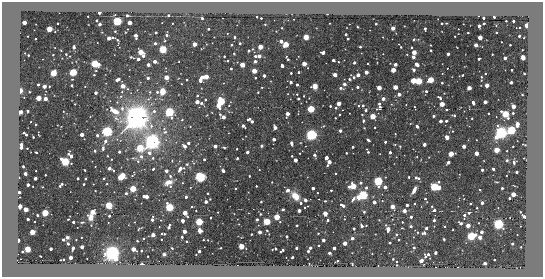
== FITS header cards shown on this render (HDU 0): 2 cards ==
NAXIS1  =                  541 / length of data axis 1
NAXIS2  =                  275 / length of data axis 2

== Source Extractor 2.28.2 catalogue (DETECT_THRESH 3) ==
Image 541 x 275 px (HDU 0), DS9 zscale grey, 1 PNG px = 1 image px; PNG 545 x 279 px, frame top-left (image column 1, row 275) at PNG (2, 2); no overlay
Background -326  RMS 220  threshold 653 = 3 sigma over >= 5 px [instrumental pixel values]
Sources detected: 496; all 496 listed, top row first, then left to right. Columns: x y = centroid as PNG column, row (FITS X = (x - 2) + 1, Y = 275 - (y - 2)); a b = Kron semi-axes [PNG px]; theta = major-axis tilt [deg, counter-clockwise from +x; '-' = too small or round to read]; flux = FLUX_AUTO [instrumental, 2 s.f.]
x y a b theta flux
99 13 3 3 - 1.1e+05
127 15 3 3 - 6.5e+04
168 15 3 2 - 3.0e+04
257 17 3 2 - 1.4e+04
494 17 3 2 - 1.7e+04
202 18 3 3 - 4.9e+04
261 18 3 3 - 2.1e+04
483 18 3 3 - 5.0e+04
96 21 3 3 - 3.1e+04
117 21 3 3 - 7.8e+06
506 21 2 2 - 9.8e+03
513 21 3 3 - 5.6e+04
24 22 3 3 - 4.1e+05
57 23 2 2 - 1.3e+04
129 23 3 3 - 4.6e+05
172 23 2 2 - 1.2e+04
329 23 2 2 - 9.6e+03
442 23 3 2 - 2.3e+04
484 23 3 2 - 2.1e+04
99 24 3 3 - 1.4e+05
265 24 2 2 - 1.1e+04
376 24 3 3 - 2.6e+04
527 25 3 3 - 8.6e+05
479 26 3 3 - 1.3e+05
357 27 3 2 - 1.1e+04
282 28 2 2 - 1.3e+04
393 28 3 3 - 3.2e+05
425 28 3 3 - 4.1e+04
49 29 3 3 - 1.5e+06
208 29 3 3 - 4.3e+04
115 31 3 3 - 1.4e+04
276 31 2 2 - 8.5e+03
156 32 3 3 - 4.2e+04
496 32 3 2 - 2.5e+04
468 33 2 2 - 1.5e+04
346 34 3 3 - 5.0e+04
166 35 3 3 - 3.5e+04
136 36 4 3 - 1.7e+05
519 36 3 3 - 4.3e+04
234 37 3 3 - 3.2e+04
306 37 3 3 - 1.5e+06
383 37 2 2 - 8.3e+03
480 37 3 3 - 7.1e+05
109 38 3 3 - 2.7e+05
112 38 3 3 - 3.3e+04
35 39 3 2 - 1.9e+04
348 39 3 3 - 3.2e+04
414 39 3 2 - 1.2e+04
117 40 5 2 - 2.1e+04
281 41 3 3 - 1.8e+05
155 43 3 3 - 7.6e+04
240 43 3 3 - 3.4e+04
194 44 3 3 - 5.0e+05
286 44 3 3 - 1.8e+06
231 45 3 3 - 3.0e+04
476 45 3 3 - 2.7e+05
510 45 2 2 - 1.1e+04
74 47 4 3 - 1.0e+05
260 47 3 3 - 7.7e+05
360 47 3 3 - 2.9e+04
400 47 5 3 - 2.6e+04
411 47 3 3 - 2.6e+04
163 49 3 3 - 3.9e+06
249 51 3 3 - 3.7e+04
141 52 3 3 - 1.3e+06
323 52 4 3 - 1.1e+05
414 52 3 3 - 6.0e+05
66 54 3 2 - 1.3e+04
234 54 3 2 - 1.2e+04
407 54 3 3 - 1.2e+04
448 54 3 3 - 1.3e+05
492 54 2 2 - 9.1e+03
28 55 3 3 - 2.4e+04
53 55 3 2 - 1.7e+04
70 56 2 2 - 8.0e+03
143 56 3 3 - 8.2e+04
224 56 3 2 - 1.3e+04
255 56 3 3 - 5.2e+04
259 56 3 3 - 1.9e+05
131 57 5 2 - 2.3e+04
413 57 3 3 - 1.4e+05
523 57 4 4 - 1.1e+05
505 58 3 3 - 1.5e+05
138 59 3 3 - 1.7e+05
288 59 5 3 - 4.3e+04
479 59 3 3 - 5.0e+04
333 60 3 3 - 9.7e+04
155 61 3 3 - 1.6e+05
227 61 3 2 - 2.3e+04
255 61 3 3 - 1.1e+05
179 62 2 2 - 1.0e+04
338 62 3 2 - 1.4e+04
354 62 3 3 - 7.0e+04
95 64 4 3 - 4.4e+06
304 64 3 3 - 4.9e+05
395 64 4 3 - 4.6e+04
416 64 4 3 - 1.4e+05
148 65 3 3 - 1.5e+05
242 65 3 3 - 7.4e+05
282 65 4 3 - 7.7e+04
231 68 3 3 - 3.1e+04
393 70 3 3 - 7.0e+05
414 70 4 4 - 4.1e+04
512 70 3 2 - 1.4e+04
254 71 3 3 - 7.6e+05
73 72 3 3 - 3.4e+06
298 72 3 3 - 3.3e+04
366 72 3 3 - 2.7e+05
53 73 3 3 - 2.1e+06
291 73 3 3 - 3.3e+04
485 73 2 2 - 1.0e+04
442 74 2 2 - 7.7e+03
94 75 3 3 - 1.6e+04
335 75 3 3 - 3.5e+05
358 75 3 3 - 2.1e+05
462 75 3 2 - 1.9e+04
264 76 3 3 - 1.1e+05
166 77 3 3 - 5.8e+05
202 77 3 3 - 2.1e+05
206 77 3 3 - 7.9e+05
354 77 3 3 - 3.7e+04
481 77 2 2 - 1.1e+04
148 78 3 3 - 8.9e+04
255 78 3 3 - 2.6e+04
118 79 5 3 - 1.6e+05
349 79 6 4 70 3.4e+04
187 80 3 3 - 2.2e+04
200 80 3 3 - 2.4e+05
413 80 3 3 - 1.3e+06
431 80 3 3 - 1.8e+06
418 81 5 4 - 2.4e+05
291 82 3 3 - 9.6e+04
511 82 3 3 - 8.9e+04
442 83 3 3 - 2.7e+04
38 84 3 3 - 5.5e+04
181 84 2 2 - 1.0e+04
344 84 3 3 - 1.5e+05
72 85 3 3 - 3.4e+04
297 85 3 3 - 5.0e+04
487 85 3 3 - 4.3e+05
44 86 3 3 - 3.1e+05
49 86 3 2 - 1.4e+04
123 86 3 3 - 5.7e+05
315 86 5 5 - 1.2e+05
262 87 2 2 - 1.3e+04
357 87 3 3 - 6.7e+04
395 87 3 3 - 5.9e+05
340 88 3 3 - 5.9e+04
379 88 3 3 - 6.1e+05
469 88 3 3 - 5.4e+05
128 89 4 3 - 1.4e+04
20 90 5 4 - 8.0e+04
162 91 6 5 - 1.9e+05
426 91 3 3 - 4.8e+04
29 92 3 2 - 1.8e+04
122 92 4 4 - 1.5e+04
150 92 4 4 - 2.3e+04
157 92 3 3 - 3.5e+04
258 92 3 3 - 1.5e+04
95 93 3 3 - 1.3e+05
297 94 3 3 - 1.7e+04
399 94 3 3 - 2.1e+05
522 95 2 2 - 1.5e+04
121 96 5 5 - 2.4e+04
197 96 4 4 - 1.5e+04
24 97 2 2 - 9.2e+03
38 98 3 3 - 1.0e+06
440 98 4 3 - 4.8e+04
45 99 3 3 - 2.9e+05
298 99 3 3 - 5.5e+04
383 99 3 3 - 1.6e+05
205 100 4 3 - 2.4e+04
221 101 3 3 - 4.5e+06
197 102 3 3 - 4.0e+05
485 102 3 3 - 2.1e+05
201 103 3 3 - 5.6e+04
338 103 3 3 - 5.3e+05
473 103 4 3 - 1.4e+05
75 104 2 2 - 1.1e+04
379 104 3 3 - 5.3e+04
442 104 3 3 - 8.4e+05
218 105 4 3 - 8.1e+05
229 105 2 2 - 1.3e+04
363 105 3 3 - 4.5e+04
330 106 3 3 - 2.4e+04
358 106 4 3 - 1.6e+04
513 106 3 3 - 4.3e+05
380 107 5 3 - 1.2e+05
414 107 3 2 - 1.5e+04
122 108 7 5 -89 5.6e+04
336 108 4 3 - 1.8e+04
311 109 3 3 - 4.0e+06
446 109 3 3 - 3.6e+04
366 110 3 3 - 4.8e+04
28 111 3 3 - 4.7e+04
114 111 10 5 -31 1.8e+05
21 112 3 3 - 2.3e+05
169 112 4 3 - 6.8e+06
488 113 3 2 - 1.6e+04
513 113 3 3 - 1.9e+04
220 114 3 3 - 1.7e+04
287 114 3 3 - 2.7e+05
340 114 3 2 - 1.4e+04
505 114 4 3 - 3.3e+06
207 115 4 2 - 8.9e+03
362 115 2 2 - 1.4e+04
454 115 4 3 - 3.0e+04
373 116 3 3 - 1.3e+06
433 116 3 3 - 5.5e+04
137 117 8 7 - 2.2e+07
223 117 4 3 - 7.2e+04
335 118 3 2 - 1.4e+04
472 118 3 2 - 1.7e+04
182 120 4 4 - 1.7e+04
363 120 3 3 - 3.2e+04
251 121 7 3 -34 1.3e+05
440 121 3 3 - 1.5e+05
446 121 3 3 - 5.3e+04
36 124 3 2 - 1.9e+04
517 124 5 3 - 2.6e+05
190 126 4 2 - 9.5e+03
243 126 3 3 - 1.1e+05
323 126 4 2 - 1.2e+04
417 126 3 3 - 5.7e+04
275 127 3 3 - 2.5e+05
375 127 3 3 - 2.3e+04
511 130 3 3 - 6.6e+06
107 131 4 4 - 8.0e+06
340 131 3 3 - 1.3e+05
452 131 4 4 - 1.6e+04
165 132 8 7 - 6.1e+04
501 133 4 4 - 8.7e+06
25 134 6 3 -44 8.0e+04
82 134 3 3 - 3.3e+05
395 134 3 2 - 1.3e+04
97 135 3 3 - 6.5e+04
311 135 4 4 - 6.6e+06
33 137 3 3 - 2.3e+04
447 137 3 3 - 3.7e+05
274 139 3 3 - 1.4e+05
368 140 4 3 - 3.3e+04
105 141 3 3 - 6.9e+04
152 142 5 5 - 1.1e+07
385 142 3 3 - 4.6e+04
188 143 3 3 - 7.9e+04
291 143 4 3 - 4.3e+04
395 144 3 2 - 9.9e+03
424 144 3 3 - 2.1e+05
524 145 4 2 - 1.4e+04
21 146 6 3 89 3.0e+05
184 146 4 3 - 5.8e+04
215 146 3 3 - 7.0e+04
262 146 3 3 - 2.6e+04
400 146 3 2 - 1.1e+04
464 146 3 3 - 2.2e+05
224 147 3 3 - 2.2e+04
353 147 3 3 - 4.3e+04
27 148 3 2 - 1.4e+04
103 148 6 4 88 3.0e+04
140 148 3 3 - 3.5e+06
237 149 3 2 - 1.7e+04
496 150 3 3 - 1.3e+06
95 151 3 3 - 3.2e+04
507 151 2 2 - 1.0e+04
36 152 3 2 - 3.8e+04
119 152 3 3 - 4.9e+04
247 152 3 3 - 1.3e+05
368 152 4 2 - 3.1e+04
390 152 3 3 - 9.3e+04
346 153 3 3 - 1.9e+04
476 153 3 3 - 4.4e+05
451 154 3 3 - 1.2e+06
314 155 3 3 - 4.8e+04
71 156 5 3 - 1.3e+05
107 156 2 2 - 1.1e+04
141 156 4 4 - 5.3e+04
292 156 3 2 - 1.8e+04
133 158 4 4 - 1.6e+04
153 158 4 3 - 2.7e+04
237 158 3 3 - 1.9e+04
326 158 3 3 - 2.3e+05
111 159 3 2 - 1.4e+04
204 159 3 3 - 4.7e+04
295 160 3 3 - 2.6e+05
507 160 3 3 - 5.4e+04
138 161 5 5 - 2.8e+04
172 161 4 4 - 1.2e+04
65 162 4 3 - 6.2e+06
329 162 4 3 - 3.8e+05
448 162 3 3 - 1.5e+05
514 162 3 3 - 2.3e+04
187 164 5 5 - 2.0e+04
23 166 3 3 - 2.6e+04
95 166 2 2 - 8.9e+03
109 168 3 3 - 1.6e+05
180 168 5 3 - 1.5e+05
153 169 3 3 - 2.6e+04
493 169 3 3 - 6.1e+04
85 170 3 2 - 1.4e+04
113 170 3 2 - 1.6e+04
482 170 3 3 - 8.2e+04
36 171 2 2 - 9.7e+03
166 171 3 3 - 1.4e+05
223 171 3 3 - 1.1e+05
516 172 3 3 - 7.7e+04
336 173 3 2 - 2.4e+04
25 174 3 3 - 1.9e+05
198 174 5 4 - 1.3e+05
45 175 3 2 - 1.8e+04
133 175 5 2 - 1.9e+04
121 176 6 3 45 2.5e+06
170 176 4 4 - 2.3e+04
249 176 3 3 - 2.1e+04
201 177 8 6 46 2.6e+05
409 177 3 2 - 1.8e+04
19 178 4 3 - 1.2e+04
35 178 3 3 - 1.7e+05
78 178 3 3 - 5.6e+04
85 178 3 3 - 3.5e+04
104 178 3 3 - 2.3e+04
417 178 6 3 -14 7.4e+04
378 181 3 3 - 7.5e+06
168 182 7 5 22 1.3e+05
272 182 2 2 - 9.0e+03
361 183 3 3 - 5.6e+04
61 184 5 3 - 4.3e+04
84 184 3 3 - 2.8e+04
93 184 2 2 - 7.6e+03
28 185 3 3 - 1.4e+05
170 186 4 3 - 1.9e+04
256 186 3 3 - 1.9e+04
353 186 4 3 - 1.6e+06
42 187 2 2 - 8.5e+03
385 187 3 3 - 1.8e+05
434 187 3 3 - 5.5e+06
438 187 4 3 - 7.4e+05
313 188 3 3 - 1.1e+05
366 188 3 3 - 4.5e+04
502 188 3 3 - 5.2e+04
133 189 3 3 - 2.4e+06
288 190 3 3 - 1.3e+05
331 190 3 3 - 2.6e+04
414 190 7 3 61 1.1e+05
480 190 2 2 - 1.1e+04
95 191 2 2 - 1.3e+04
19 192 3 3 - 1.1e+05
126 193 3 3 - 2.5e+04
208 193 3 2 - 2.6e+04
513 194 4 4 - 9.3e+04
363 195 4 3 - 8.8e+06
146 196 5 3 - 2.1e+05
295 196 6 4 -45 2.9e+05
186 197 3 3 - 6.2e+04
509 198 3 3 - 4.2e+04
210 199 3 3 - 1.3e+04
425 199 5 3 - 3.7e+04
305 200 5 4 - 3.2e+04
325 201 3 2 - 1.1e+04
206 202 3 3 - 1.6e+05
261 202 3 2 - 2.1e+04
374 202 3 3 - 1.7e+05
301 203 3 3 - 4.3e+04
414 203 3 2 - 1.8e+04
482 203 3 3 - 1.4e+05
470 204 3 2 - 1.7e+04
108 205 3 3 - 3.2e+06
342 205 5 3 - 1.0e+05
407 205 3 3 - 9.0e+04
20 206 4 3 - 8.2e+04
192 206 3 2 - 1.4e+04
432 206 3 3 - 1.8e+04
169 207 3 3 - 4.7e+06
305 207 4 3 - 2.6e+04
392 207 3 3 - 5.4e+05
26 209 3 3 - 8.6e+05
283 209 3 3 - 2.9e+04
434 210 3 3 - 7.6e+04
196 211 2 2 - 7.9e+03
299 211 3 3 - 2.2e+05
404 211 3 3 - 2.9e+05
92 212 3 3 - 8.1e+05
218 212 3 2 - 9.2e+03
364 212 3 3 - 3.3e+04
520 212 3 2 - 1.4e+04
45 213 3 3 - 3.5e+06
185 213 4 3 - 5.6e+05
325 213 3 3 - 5.5e+05
469 213 3 3 - 6.1e+04
260 214 3 3 - 1.9e+04
37 215 3 3 - 3.0e+04
464 215 5 3 - 6.9e+04
109 216 3 3 - 3.7e+04
524 216 4 3 - 8.2e+04
91 217 5 4 - 1.2e+05
277 217 3 3 - 1.8e+06
411 217 3 3 - 6.7e+04
211 218 3 2 - 1.4e+04
28 219 3 3 - 7.6e+04
152 219 4 3 - 1.1e+05
257 219 3 3 - 8.1e+04
344 219 3 3 - 1.1e+04
328 220 3 3 - 2.3e+04
434 220 3 3 - 6.2e+04
182 221 3 3 - 2.0e+05
73 222 3 3 - 6.9e+04
199 222 3 3 - 4.1e+06
267 222 3 3 - 3.0e+06
280 222 3 2 - 1.3e+04
402 222 2 2 - 1.3e+04
108 223 2 2 - 1.1e+04
460 223 4 3 - 3.5e+04
478 223 2 2 - 1.2e+04
498 224 4 4 - 6.5e+06
297 225 3 2 - 1.3e+04
366 225 3 2 - 1.7e+04
468 225 3 3 - 4.5e+05
362 226 3 3 - 7.7e+04
411 226 3 3 - 6.6e+04
434 226 2 2 - 7.1e+03
445 226 2 2 - 9.6e+03
169 227 5 3 - 1.2e+05
426 228 3 3 - 7.6e+04
139 229 4 2 - 1.4e+04
354 229 3 3 - 6.8e+04
388 229 5 3 - 1.6e+05
184 231 3 3 - 3.5e+05
200 231 4 4 - 8.3e+04
267 231 3 3 - 1.4e+04
32 232 3 3 - 1.0e+06
259 232 3 3 - 2.1e+05
482 232 3 3 - 1.3e+05
318 233 3 3 - 1.7e+04
424 233 7 5 -1 3.9e+04
163 234 5 2 - 3.6e+04
251 234 3 2 - 1.4e+04
153 235 3 3 - 3.9e+05
396 235 3 3 - 4.2e+04
287 236 3 3 - 4.6e+04
471 236 4 3 - 6.0e+06
67 237 4 3 - 3.8e+04
182 237 3 3 - 3.7e+04
480 237 3 3 - 2.7e+05
143 238 3 2 - 1.7e+04
352 238 3 3 - 1.6e+05
161 239 3 2 - 1.3e+04
444 239 3 3 - 1.9e+04
18 240 3 3 - 2.1e+05
63 240 3 3 - 6.7e+04
203 240 3 2 - 1.4e+04
323 240 3 3 - 1.6e+05
399 240 3 3 - 2.8e+04
137 241 3 2 - 1.4e+04
186 241 3 2 - 2.3e+04
68 243 3 3 - 4.7e+04
345 243 3 3 - 4.3e+05
390 243 3 3 - 4.0e+04
512 244 3 3 - 7.0e+04
241 246 3 3 - 1.1e+06
82 247 3 3 - 2.3e+05
73 248 4 3 - 3.7e+04
172 248 3 2 - 1.4e+04
221 248 3 2 - 1.7e+04
296 248 3 3 - 7.8e+04
310 248 3 3 - 6.9e+04
334 248 3 3 - 1.2e+05
414 248 3 3 - 4.3e+04
27 249 3 3 - 1.9e+06
51 249 3 3 - 1.2e+05
133 249 3 3 - 5.7e+05
274 249 6 3 10 3.5e+04
282 250 5 3 - 5.2e+04
141 251 3 3 - 3.4e+04
199 251 3 3 - 1.1e+05
308 251 3 3 - 6.0e+04
112 253 5 4 - 1.1e+07
329 253 3 3 - 5.4e+04
435 253 3 3 - 3.2e+04
164 254 3 3 - 4.8e+04
196 254 3 2 - 1.0e+04
372 254 2 2 - 7.9e+03
427 255 6 3 36 6.4e+04
148 256 3 2 - 1.5e+04
71 257 3 3 - 3.0e+05
292 257 3 3 - 2.2e+04
116 259 4 3 - 1.6e+05
393 259 3 2 - 1.1e+04
62 260 5 2 - 1.8e+04
494 260 3 2 - 2.4e+04
337 261 3 3 - 2.8e+04
421 261 3 3 - 1.1e+05
485 263 3 3 - 2.7e+05
142 264 4 3 - 3.3e+04
309 264 5 4 - 1.7e+04
352 264 5 3 - 1.6e+04
396 265 4 3 - 2.8e+04
458 267 3 3 - 1.2e+04

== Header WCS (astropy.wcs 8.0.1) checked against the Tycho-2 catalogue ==
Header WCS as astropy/WCSLIB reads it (CRVAL/CRPIX/CD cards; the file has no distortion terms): RA---TAN/DEC--TAN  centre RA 20:13:52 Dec -56:10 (303.47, -56.16 deg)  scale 2.1 arcsec/px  FOV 19.0' x 9.6'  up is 0 deg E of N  parity normal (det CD < 0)
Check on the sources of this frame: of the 60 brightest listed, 3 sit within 2.1 arcsec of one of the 5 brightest Tycho-2 stars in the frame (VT <= 12.42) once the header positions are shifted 0.23 arcsec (0.17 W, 0.16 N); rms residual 0.69 arcsec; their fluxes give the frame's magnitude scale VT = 29.62 - 2.5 log10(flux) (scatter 0.41 mag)
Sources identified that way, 3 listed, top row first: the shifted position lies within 2.1 arcsec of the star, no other Tycho-2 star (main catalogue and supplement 1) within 4.2 arcsec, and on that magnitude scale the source's flux lands within +1.5 / -3 mag of the star's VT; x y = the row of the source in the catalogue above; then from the Tycho-2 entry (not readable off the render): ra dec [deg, ICRS J2000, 3 dp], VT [Tycho-2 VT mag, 2 dp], TYC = Tycho-2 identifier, HIP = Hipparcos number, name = IAU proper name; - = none
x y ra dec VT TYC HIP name
137 117 303.609 -56.146 10.19 8781-677-1 - -
152 142 303.593 -56.161 12.01 8781-1492-1 - -
112 253 303.635 -56.226 12.42 8781-1087-1 - -